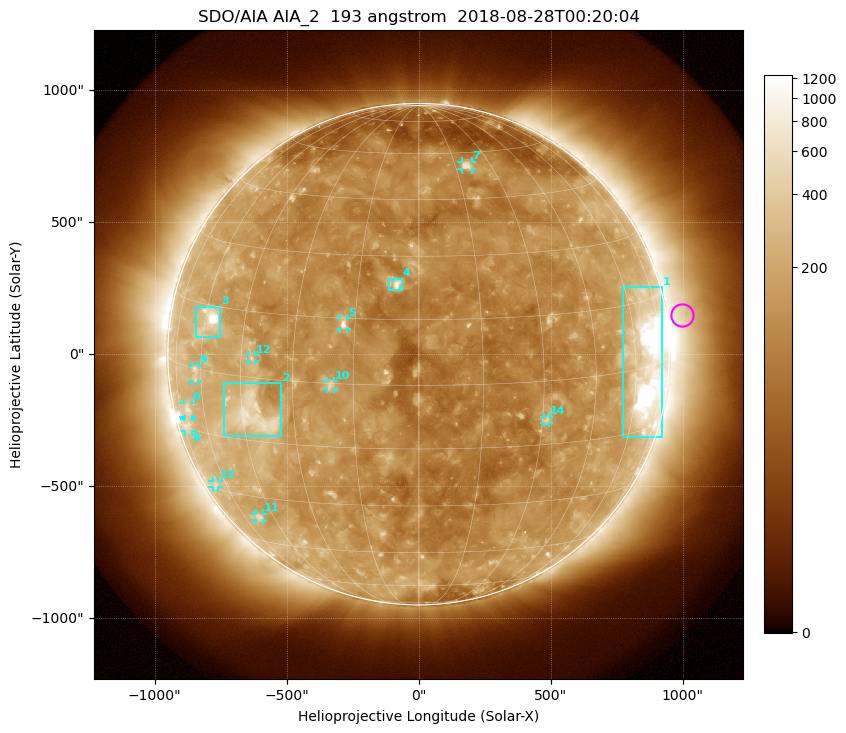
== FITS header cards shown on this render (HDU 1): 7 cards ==
TELESCOP= 'SDO/AIA'
INSTRUME= 'AIA_2'
WAVELNTH=                  193
WAVEUNIT= 'angstrom'
DATE-OBS= '2018-08-28T00:20:04.84'
CTYPE1  = 'HPLN-TAN'
CTYPE2  = 'HPLT-TAN'

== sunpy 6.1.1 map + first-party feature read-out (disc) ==
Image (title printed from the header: SDO/AIA AIA_2  193 angstrom  2018-08-28T00:20:04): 1024 x 1024 px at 2.4 arcsec/px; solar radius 950 arcsec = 396 px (full disc in frame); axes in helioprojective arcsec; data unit not stated in the header (colour bar unlabelled)
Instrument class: DISC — disc imager (sunpy class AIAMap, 193 A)
Bright regions (active regions / flare kernels): reference = the median radial profile (limb darkening/brightening removed); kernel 9 px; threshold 5 sigma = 204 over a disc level ~115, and >= 1.15x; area >= 12 px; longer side >= 9 px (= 22 arcsec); searched inside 0.97 R_sun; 14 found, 14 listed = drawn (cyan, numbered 1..; 10 of them under ~33 arcsec drawn as corner ticks so the feature stays visible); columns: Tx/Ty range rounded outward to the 5 arcsec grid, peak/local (2 s.f.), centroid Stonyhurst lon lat
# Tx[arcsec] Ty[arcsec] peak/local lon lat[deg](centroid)
1 775..925 -315..255 14 +65 +1
2 -740..-520 -310..-110 5.7 -42 -9
3 -845..-750 65..180 15 -58 +12
4 -110..-60 240..285 8.9 -5 +23
5 -300..-270 95..140 8.2 -18 +14
6 -890..-860 -240..-185 3.1 -69 -10
7 160..205 700..730 5.1 +20 +55
8 -885..-860 -295..-245 2.8 -71 -14
9 -860..-835 -100..-40 2.8 -63 -1
10 -345..-320 -135..-100 4 -20 +0
11 -620..-590 -630..-605 2.9 -52 -36
12 -640..-620 -30..-5 3.5 -42 +4
13 -780..-755 -505..-480 2.3 -67 -29
14 475..495 -260..-235 3.7 +31 -9
Off-limb structures (1.02-1.3 R_sun): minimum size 162 px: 4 found; the strongest spans PA ~255..305 deg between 1.02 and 1.3 R_sun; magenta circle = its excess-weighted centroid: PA ~280 deg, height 1.06 R_sun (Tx ~995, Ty ~150 arcsec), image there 1.7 x the reference